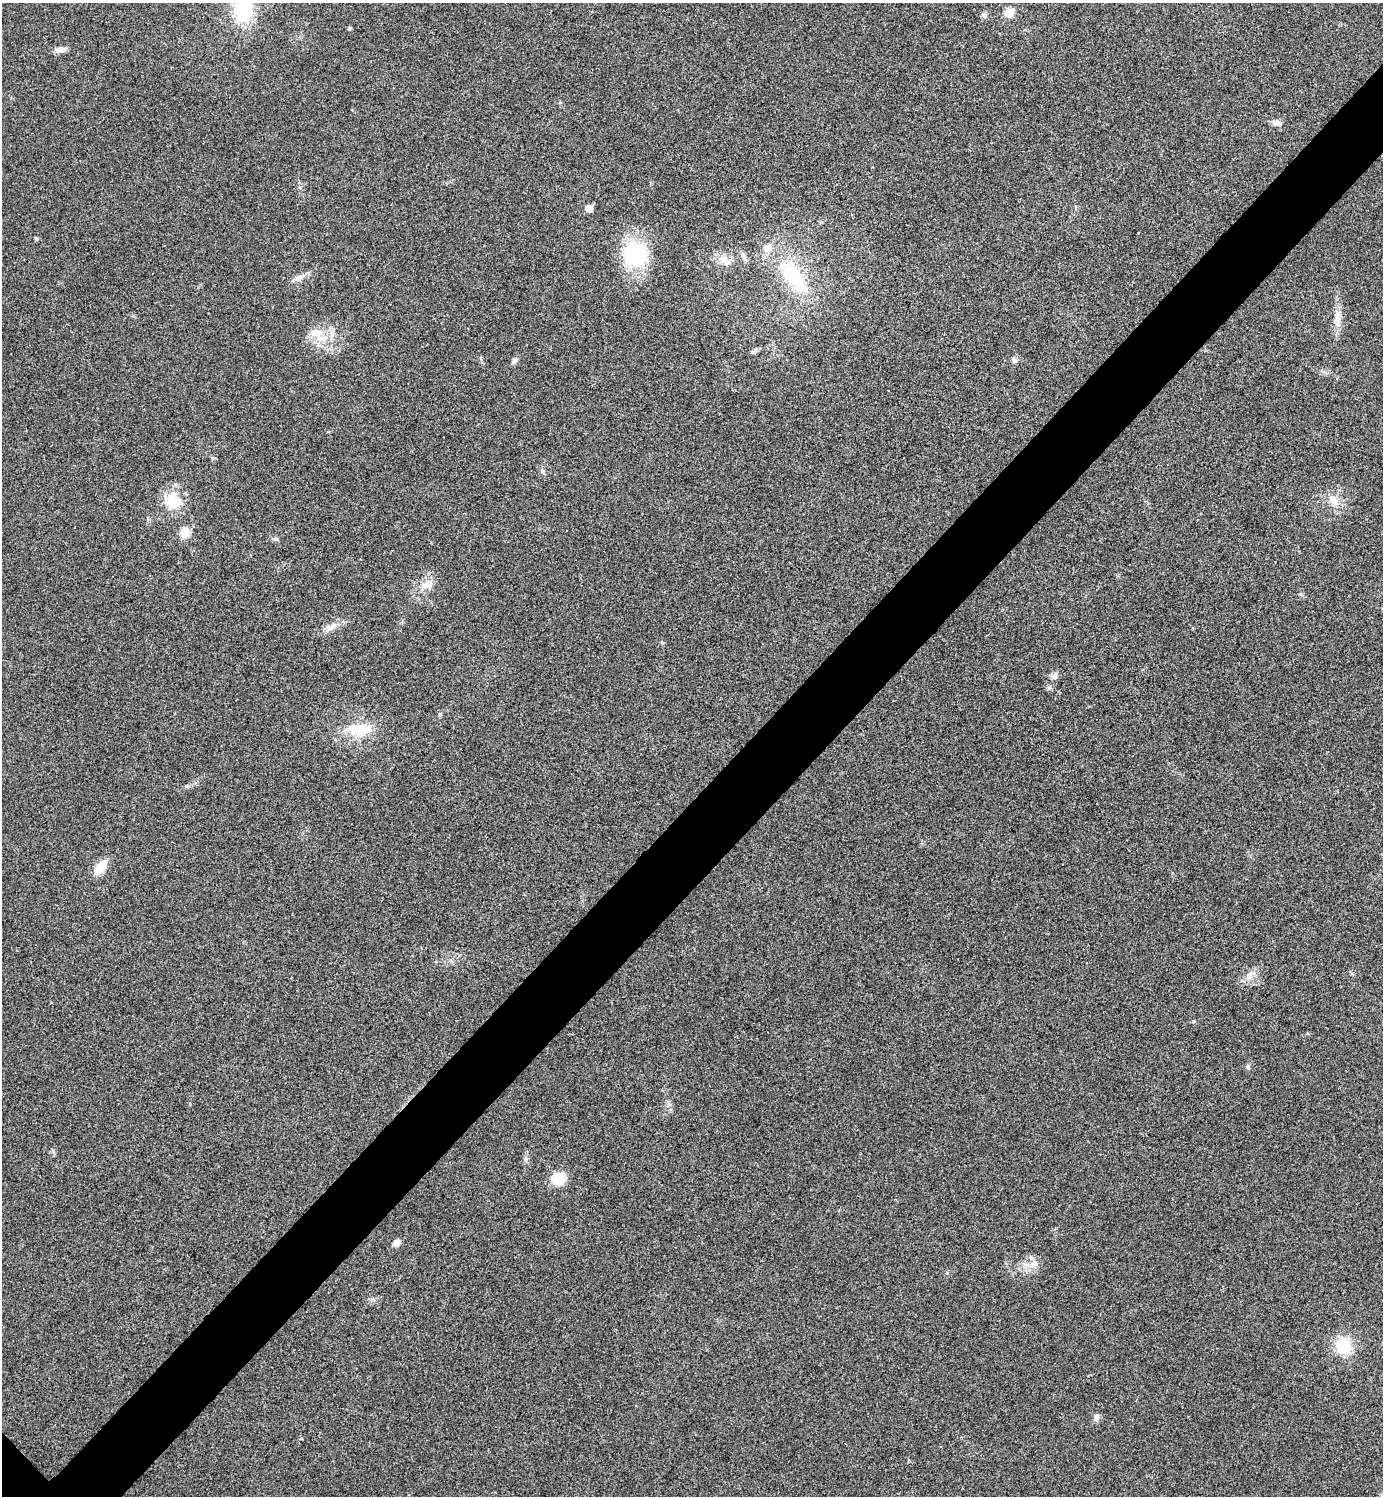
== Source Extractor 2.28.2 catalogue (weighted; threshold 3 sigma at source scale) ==
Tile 10 of 4 x 4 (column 2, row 3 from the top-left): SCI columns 1551-2931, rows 1523-3016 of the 6006 x 6006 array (HDU 1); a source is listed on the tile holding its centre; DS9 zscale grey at full resolution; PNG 1385 x 1498 px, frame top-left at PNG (2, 3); no overlay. Shown black and unused: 6% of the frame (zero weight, under 3 of 4 exposures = <1% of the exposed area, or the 3 px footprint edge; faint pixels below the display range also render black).
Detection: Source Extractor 2.28.2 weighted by HDU 2 'WHT'; one run over the whole footprint, this tile lists its part. Background 0.0189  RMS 0.0055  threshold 0.0248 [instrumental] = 3 sigma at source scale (4.5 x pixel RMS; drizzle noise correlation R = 1.50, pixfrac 1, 0.05/0.05 arcsec/px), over >= 5 px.
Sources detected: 35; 1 inside a brighter listed object's ellipse — not listed separately; the other 34 listed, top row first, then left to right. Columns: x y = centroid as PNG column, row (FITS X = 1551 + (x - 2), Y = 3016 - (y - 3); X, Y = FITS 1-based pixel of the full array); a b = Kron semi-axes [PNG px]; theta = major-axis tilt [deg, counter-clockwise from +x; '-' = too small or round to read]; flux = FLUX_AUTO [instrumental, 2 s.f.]
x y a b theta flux
243 10 19 16 -82 35
1009 13 6 5 - 16
984 15 7 7 - 1.5
349 28 4 4 - 0.79
61 49 14 7 4 3.2
1276 123 11 8 0 2.4
589 208 5 5 - 7.2
635 254 22 20 -17 49
743 256 8 5 -59 1.5
725 260 17 11 -41 5.2
300 277 17 6 32 3
794 278 49 22 -56 35
1337 317 15 9 79 4.6
316 333 20 11 -8 8.4
754 351 9 5 42 1.2
1014 360 8 6 -46 1.3
514 361 9 6 59 1.6
1333 500 15 10 -58 5.5
174 501 22 21 - 14
185 533 12 11 - 6.5
275 539 7 5 15 1.1
425 585 12 7 29 3.8
332 626 21 7 32 4.1
1054 676 10 7 57 2.2
1049 687 6 4 0 1
358 730 33 14 -6 16
100 867 17 8 52 9.4
1249 976 7 6 - 2.2
1248 1067 6 5 - 0.99
559 1179 13 11 34 12
396 1243 8 7 - 2.8
1034 1264 11 6 22 2.8
1344 1346 17 17 - 17
1096 1417 8 7 - 2
Isophote crosses this tile's border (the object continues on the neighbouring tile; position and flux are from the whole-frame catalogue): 1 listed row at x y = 243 10
Unlisted compact peaks at least as high as the median listed source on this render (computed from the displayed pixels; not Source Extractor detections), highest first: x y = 1193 1021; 440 714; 187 786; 542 471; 525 1159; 947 1273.